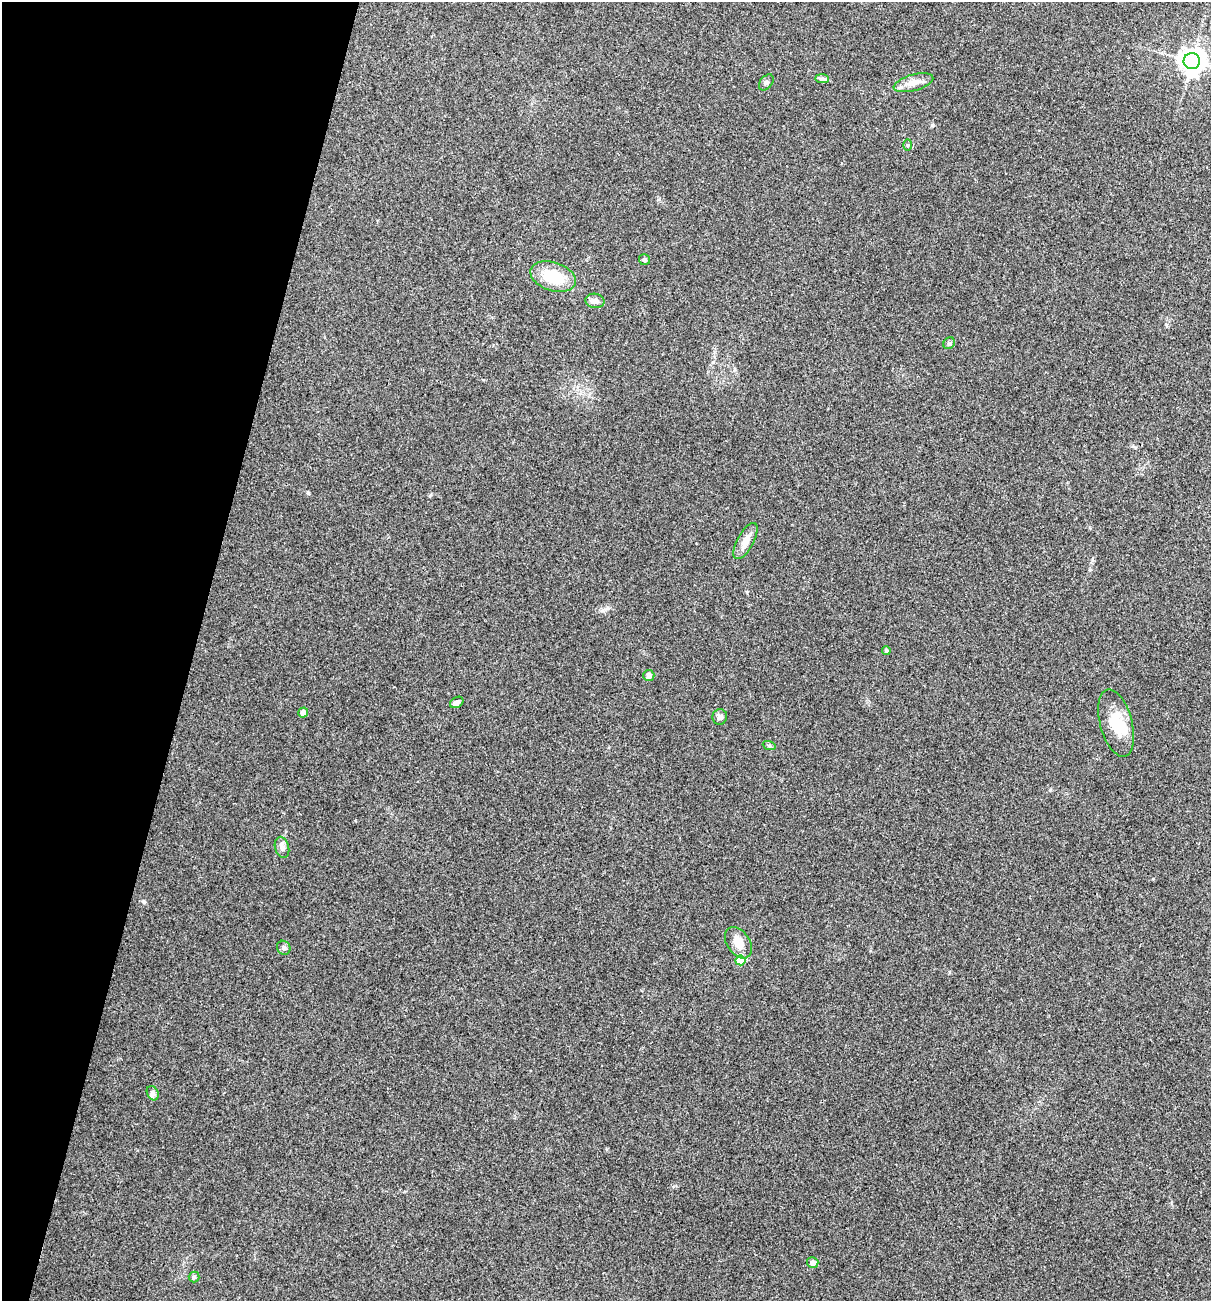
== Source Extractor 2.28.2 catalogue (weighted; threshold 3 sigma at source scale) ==
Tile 9 of 4 x 4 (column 1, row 3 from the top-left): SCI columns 126-1334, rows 1301-2599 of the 5213 x 5200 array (HDU 1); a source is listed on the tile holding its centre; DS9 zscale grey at full resolution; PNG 1213 x 1303 px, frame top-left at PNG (2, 2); each listed source drawn as its Kron ellipse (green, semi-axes under 4 px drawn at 4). Shown black and unused: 16% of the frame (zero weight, under 3 of 4 exposures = <1% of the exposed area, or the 3 px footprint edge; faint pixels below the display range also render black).
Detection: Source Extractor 2.28.2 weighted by HDU 2 'WHT'; one run over the whole footprint, this tile lists its part. Background 0.196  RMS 0.0078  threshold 0.0351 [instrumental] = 3 sigma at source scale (4.5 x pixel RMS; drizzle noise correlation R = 1.50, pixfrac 1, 0.05/0.05 arcsec/px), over >= 5 px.
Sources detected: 25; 1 inside a brighter object's white glare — neither listed nor drawn; the other 24 listed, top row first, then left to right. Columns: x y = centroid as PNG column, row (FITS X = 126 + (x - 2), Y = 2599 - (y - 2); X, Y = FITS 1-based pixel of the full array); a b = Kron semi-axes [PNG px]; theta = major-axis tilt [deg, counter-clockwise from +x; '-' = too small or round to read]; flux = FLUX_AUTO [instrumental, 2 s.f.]
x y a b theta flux
1192 61 8 8 - 710
822 79 7 4 -1 1.7
766 82 9 6 51 2
913 83 20 8 15 7.5
908 145 6 4 89 1.1
644 260 5 5 - 1.5
553 277 23 14 -18 26
595 301 9 7 -9 3
949 343 6 5 - 1.4
745 541 20 8 61 7.8
886 650 4 4 - 1.6
649 675 5 5 - 4.9
457 702 7 5 31 3.1
303 712 5 5 - 5.9
720 717 8 7 - 3.2
1116 723 34 16 -75 21
769 745 6 4 -19 1.2
282 847 11 7 -75 3.7
738 943 17 11 -57 10
284 948 7 6 - 2.1
740 960 5 5 - 20
153 1093 7 5 -61 2.1
813 1263 5 5 - 4.3
194 1277 5 5 - 1.4
Unlisted compact peaks at least as high as the median listed source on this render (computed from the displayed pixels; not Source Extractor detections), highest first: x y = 144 902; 308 493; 1050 790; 932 125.